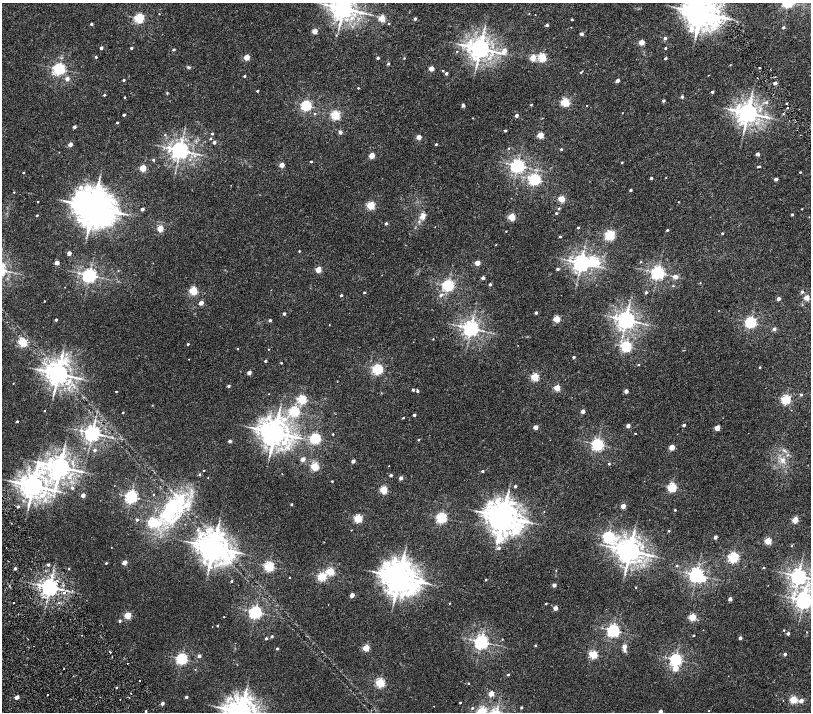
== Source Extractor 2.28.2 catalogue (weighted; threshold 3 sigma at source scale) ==
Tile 10 of 4 x 4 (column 2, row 3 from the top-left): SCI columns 1619-3236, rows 1755-3174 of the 6477 x 6411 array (HDU 1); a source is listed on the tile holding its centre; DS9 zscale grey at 2 x 2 block average (1 PNG px = mean of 2 x 2 image px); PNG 813 x 714 px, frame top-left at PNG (2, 3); no overlay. Shown black and unused: <1% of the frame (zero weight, under 2 of 4 exposures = <1% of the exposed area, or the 3 px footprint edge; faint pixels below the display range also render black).
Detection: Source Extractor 2.28.2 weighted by HDU 2 'WHT'; one run over the whole footprint, this tile lists its part. Background 0.00651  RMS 0.0027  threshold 0.0123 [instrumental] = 3 sigma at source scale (4.5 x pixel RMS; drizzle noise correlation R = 1.50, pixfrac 1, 0.0396/0.0396 arcsec/px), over >= 5 px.
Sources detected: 346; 1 inside a brighter object's white glare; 1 cosmic-ray / hot-pixel residue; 1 long thin detection or spike segment (spike, bleed or trail) — not listed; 2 inside a brighter listed object's ellipse — not listed separately; the other 341 listed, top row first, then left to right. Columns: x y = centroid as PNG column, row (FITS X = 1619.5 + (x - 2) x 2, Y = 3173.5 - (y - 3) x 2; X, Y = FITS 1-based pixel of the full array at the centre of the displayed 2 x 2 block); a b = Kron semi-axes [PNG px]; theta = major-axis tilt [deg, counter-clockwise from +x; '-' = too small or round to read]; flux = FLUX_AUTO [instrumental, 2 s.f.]
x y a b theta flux
343 8 6 5 - 540
529 13 2 2 - 0.21
700 13 7 7 - 1100
159 14 2 2 - 0.26
139 18 3 3 - 60
382 18 3 3 - 22
415 19 2 2 - 1.2
572 19 2 2 - 0.7
91 24 2 2 - 1.3
388 24 3 2 - 0.36
547 25 2 2 - 1.7
571 27 2 2 - 0.19
783 27 2 2 - 1.2
314 31 2 2 - 8.2
581 34 2 2 - 3
665 38 2 2 - 2.2
641 42 3 2 - 10
101 48 2 2 - 1.7
131 48 2 2 - 1.1
665 48 2 2 - 0.93
480 49 5 5 - 520
173 50 3 2 - 0.91
457 51 2 2 - 0.48
504 51 6 3 19 6.5
96 57 2 2 - 0.83
246 57 3 2 - 12
542 57 3 3 - 38
378 58 2 2 - 1.4
404 58 2 2 - 0.39
533 58 3 3 - 14
665 58 2 2 - 1.4
388 64 2 2 - 1.1
730 65 3 2 - 0.25
189 67 4 3 - 0.93
759 67 2 2 - 0.33
431 68 2 2 - 9.3
59 69 3 3 - 110
443 71 2 2 - 0.46
581 72 4 2 - 0.6
446 73 2 2 - 1.5
708 75 2 2 - 0.2
244 76 2 2 - 0.99
775 77 2 2 - 0.31
67 79 2 2 - 3.4
124 80 2 2 - 1
617 80 2 2 - 3.5
775 83 2 2 - 2.4
358 88 2 2 - 0.61
257 91 2 2 - 0.9
712 92 2 2 - 1.3
167 93 3 2 - 0.39
104 95 2 2 - 0.73
124 97 2 2 - 0.46
682 97 2 2 - 1.6
663 101 2 2 - 1.5
565 102 3 3 - 41
766 102 3 3 - 0.78
786 103 2 2 - 0.55
306 105 3 3 - 76
463 105 5 4 - 1
531 105 3 2 - 0.38
587 105 2 2 - 0.22
787 108 2 2 - 1.9
622 113 2 2 - 0.19
748 113 5 5 - 510
315 114 3 2 - 0.46
783 114 2 2 - 0.38
124 115 2 2 - 1.2
335 115 3 3 - 48
516 115 2 2 - 2.4
473 118 2 2 - 0.31
117 123 2 2 - 1
74 127 2 2 - 2
505 130 2 2 - 0.97
340 132 4 3 - 1.2
212 134 2 2 - 0.74
165 135 3 2 - 0.32
540 135 3 3 - 16
419 137 2 2 - 8.2
210 138 2 2 - 0.68
214 142 2 2 - 2.3
70 144 2 2 - 4.6
436 144 2 2 - 0.99
509 148 2 2 - 0.44
561 149 2 2 - 0.82
180 150 4 4 - 340
757 154 2 2 - 3.2
372 155 3 2 - 13
194 156 4 3 - 0.98
153 160 3 2 - 0.66
311 161 2 2 - 0.66
622 162 2 2 - 0.58
282 165 2 2 - 7.8
517 166 4 4 - 170
759 166 3 2 - 0.77
143 168 3 3 - 19
800 172 2 2 - 0.51
23 173 2 2 - 0.38
651 178 2 2 - 0.97
535 179 3 3 - 100
776 179 2 2 - 2.8
81 187 3 3 - 2.5
631 190 2 2 - 1.4
14 192 2 2 - 0.36
561 199 3 3 - 16
37 202 2 2 - 0.47
678 202 2 2 - 0.23
370 205 3 3 - 30
93 207 10 9 - 1900
142 209 2 2 - 2.4
559 209 3 2 - 0.69
802 209 2 2 - 0.32
556 213 2 2 - 0.81
792 214 2 2 - 0.81
37 215 2 2 - 0.68
423 216 8 7 - 3
512 217 3 3 - 26
386 223 2 2 - 1.4
578 228 2 2 - 0.7
160 229 3 3 - 16
667 230 2 2 - 0.76
506 231 2 2 - 0.32
722 233 2 2 - 0.69
610 235 3 3 - 57
560 237 2 2 - 0.7
496 245 2 2 - 0.25
299 251 2 2 - 0.48
69 253 2 2 - 4.6
593 261 5 4 - 39
641 262 2 2 - 0.32
57 263 2 2 - 5.4
477 263 2 2 - 9.3
581 263 4 4 - 290
318 269 3 2 - 13
558 269 2 2 - 1.3
658 273 4 3 - 170
89 275 4 4 - 170
675 277 2 2 - 5.3
483 278 2 2 - 2.1
700 283 2 2 - 0.23
490 284 2 2 - 1.3
448 285 3 3 - 110
673 286 3 2 - 0.46
193 291 3 3 - 38
646 292 2 2 - 1.3
802 292 3 3 - 1.1
364 293 2 2 - 0.57
341 295 2 2 - 1.1
441 295 6 4 44 1.1
806 298 2 2 - 9.4
778 299 2 2 - 3.1
44 301 2 2 - 0.33
201 303 3 2 - 6.5
536 313 2 2 - 1.4
284 314 2 2 - 1.3
556 319 3 3 - 18
56 320 2 2 - 1.4
270 320 2 2 - 1.5
626 320 4 4 - 350
750 322 3 3 - 95
329 324 2 2 - 0.19
471 328 4 4 - 260
774 329 2 2 - 2.6
433 339 2 2 - 0.34
22 342 3 3 - 40
188 344 2 2 - 0.87
626 346 3 3 - 72
238 349 2 2 - 0.31
268 349 2 2 - 0.23
66 354 4 3 - 0.75
574 357 2 2 - 1.4
189 359 2 2 - 0.22
265 361 2 2 - 1.2
281 363 2 2 - 0.52
638 365 2 2 - 0.51
760 367 2 2 - 0.47
377 369 3 3 - 72
249 373 2 2 - 4.2
58 374 6 6 - 560
535 377 3 3 - 34
13 383 2 2 - 0.29
228 386 2 2 - 1.5
557 388 3 3 - 17
413 390 2 2 - 1.1
417 391 2 2 - 1.1
626 391 2 2 - 4.3
116 392 2 2 - 0.48
269 394 2 2 - 0.17
801 395 2 2 - 1.1
786 399 3 3 - 54
302 400 3 3 - 44
44 411 2 2 - 0.27
294 411 3 3 - 67
583 411 2 2 - 3.8
123 412 2 2 - 0.54
414 415 2 2 - 1.2
403 418 2 2 - 0.52
284 419 7 5 52 2.6
17 421 2 2 - 0.87
684 425 2 2 - 1.4
628 426 2 2 - 3.3
535 427 2 2 - 6.7
717 428 3 2 - 10
274 432 7 6 - 850
92 433 4 4 - 270
635 433 2 2 - 0.36
333 434 2 2 - 0.53
315 438 3 3 - 72
418 440 2 2 - 0.51
230 441 2 2 - 2.7
597 444 3 3 - 120
672 447 3 2 - 11
95 450 3 2 - 1.2
788 455 3 2 - 0.51
303 459 2 2 - 5.3
782 460 6 6 - 2.5
353 461 2 2 - 3.5
609 464 2 2 - 0.79
315 466 3 3 - 39
389 466 2 2 - 0.21
60 467 7 5 -5 590
203 471 2 2 - 0.34
482 471 2 2 - 1.3
200 474 3 3 - 0.54
391 475 2 2 - 1.6
208 478 2 2 - 0.2
401 478 2 2 - 3.3
332 481 2 2 - 0.57
33 486 6 6 - 700
515 486 2 2 - 1.4
672 487 3 3 - 49
72 488 3 3 - 1.1
383 490 3 3 - 31
153 494 2 2 - 0.35
83 495 2 2 - 4.8
131 497 3 3 - 120
291 504 2 2 - 0.79
623 506 2 2 - 7.4
18 507 2 2 - 1.1
172 509 41 21 56 51
675 510 2 2 - 0.62
544 511 2 2 - 0.18
441 517 3 3 - 73
503 517 8 7 - 1100
358 518 3 3 - 37
137 520 2 2 - 1
795 520 3 3 - 17
152 522 4 3 - 55
351 530 2 2 - 0.24
669 531 2 2 - 0.82
608 537 4 3 - 100
715 537 2 2 - 3
499 539 7 3 -85 21
768 541 3 3 - 23
791 546 2 2 - 0.26
111 547 2 2 - 0.16
213 547 8 7 - 1000
499 548 3 2 - 1.4
630 551 6 6 - 670
733 557 3 3 - 79
106 563 2 2 - 0.7
124 563 3 2 - 6.5
48 565 2 2 - 1.5
676 565 3 3 - 0.56
269 566 3 3 - 64
763 568 2 2 - 0.48
15 569 2 2 - 1.3
69 569 2 2 - 0.74
330 571 3 3 - 35
696 575 4 4 - 190
798 576 4 4 - 260
322 577 3 3 - 43
399 577 9 8 - 1300
289 578 2 2 - 0.28
486 580 2 2 - 0.68
704 580 5 4 - 3.5
231 581 2 2 - 0.96
554 585 2 2 - 3.3
50 587 4 4 - 330
636 587 2 2 - 0.47
64 593 2 2 - 3.1
352 595 2 2 - 5.1
730 599 2 2 - 3.6
804 600 5 4 - 290
13 603 2 2 - 1
449 603 3 2 - 0.36
546 603 2 2 - 0.63
555 608 2 2 - 4.8
255 612 4 3 - 130
127 615 3 3 - 24
224 617 2 2 - 0.32
692 617 3 3 - 27
120 621 2 2 - 1.1
217 626 2 2 - 0.63
613 630 3 3 - 130
784 630 2 2 - 0.37
807 632 2 2 - 0.23
788 633 2 2 - 1.8
82 635 2 2 - 0.24
693 635 2 2 - 0.67
272 636 2 2 - 1.3
266 638 2 2 - 1.1
740 638 2 2 - 2
502 639 2 2 - 0.3
481 642 4 4 - 180
535 645 2 2 - 0.59
34 646 2 2 - 0.66
624 647 8 3 -90 3.4
277 648 2 2 - 1
366 648 3 3 - 20
110 652 4 2 - 0.33
593 654 3 3 - 39
785 654 2 2 - 1.6
199 656 2 2 - 2.2
182 659 3 3 - 90
676 659 3 3 - 130
675 668 3 3 - 8.5
195 669 2 2 - 0.24
508 674 2 2 - 0.85
139 681 2 2 - 8.6
380 682 3 3 - 50
468 683 2 2 - 0.43
116 688 2 2 - 0.49
130 693 2 2 - 1.4
491 694 3 2 - 8.2
48 695 2 2 - 1
17 697 2 2 - 5.2
186 697 3 2 - 0.99
120 699 2 2 - 0.69
793 700 3 3 - 28
801 701 2 2 - 4.5
162 703 2 2 - 2.2
460 703 2 2 - 0.54
434 706 2 2 - 0.15
472 708 3 2 - 0.43
521 708 2 2 - 0.64
146 711 2 2 - 0.84
482 711 3 3 - 33
709 711 2 2 - 0.2
241 712 7 7 - 930
660 712 2 2 - 3.8
Isophote crosses this tile's border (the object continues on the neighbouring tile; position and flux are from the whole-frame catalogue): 6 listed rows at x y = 343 8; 700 13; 804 600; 482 711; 241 712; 660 712
Diffuse or blended objects may show on this block-average render without a row.